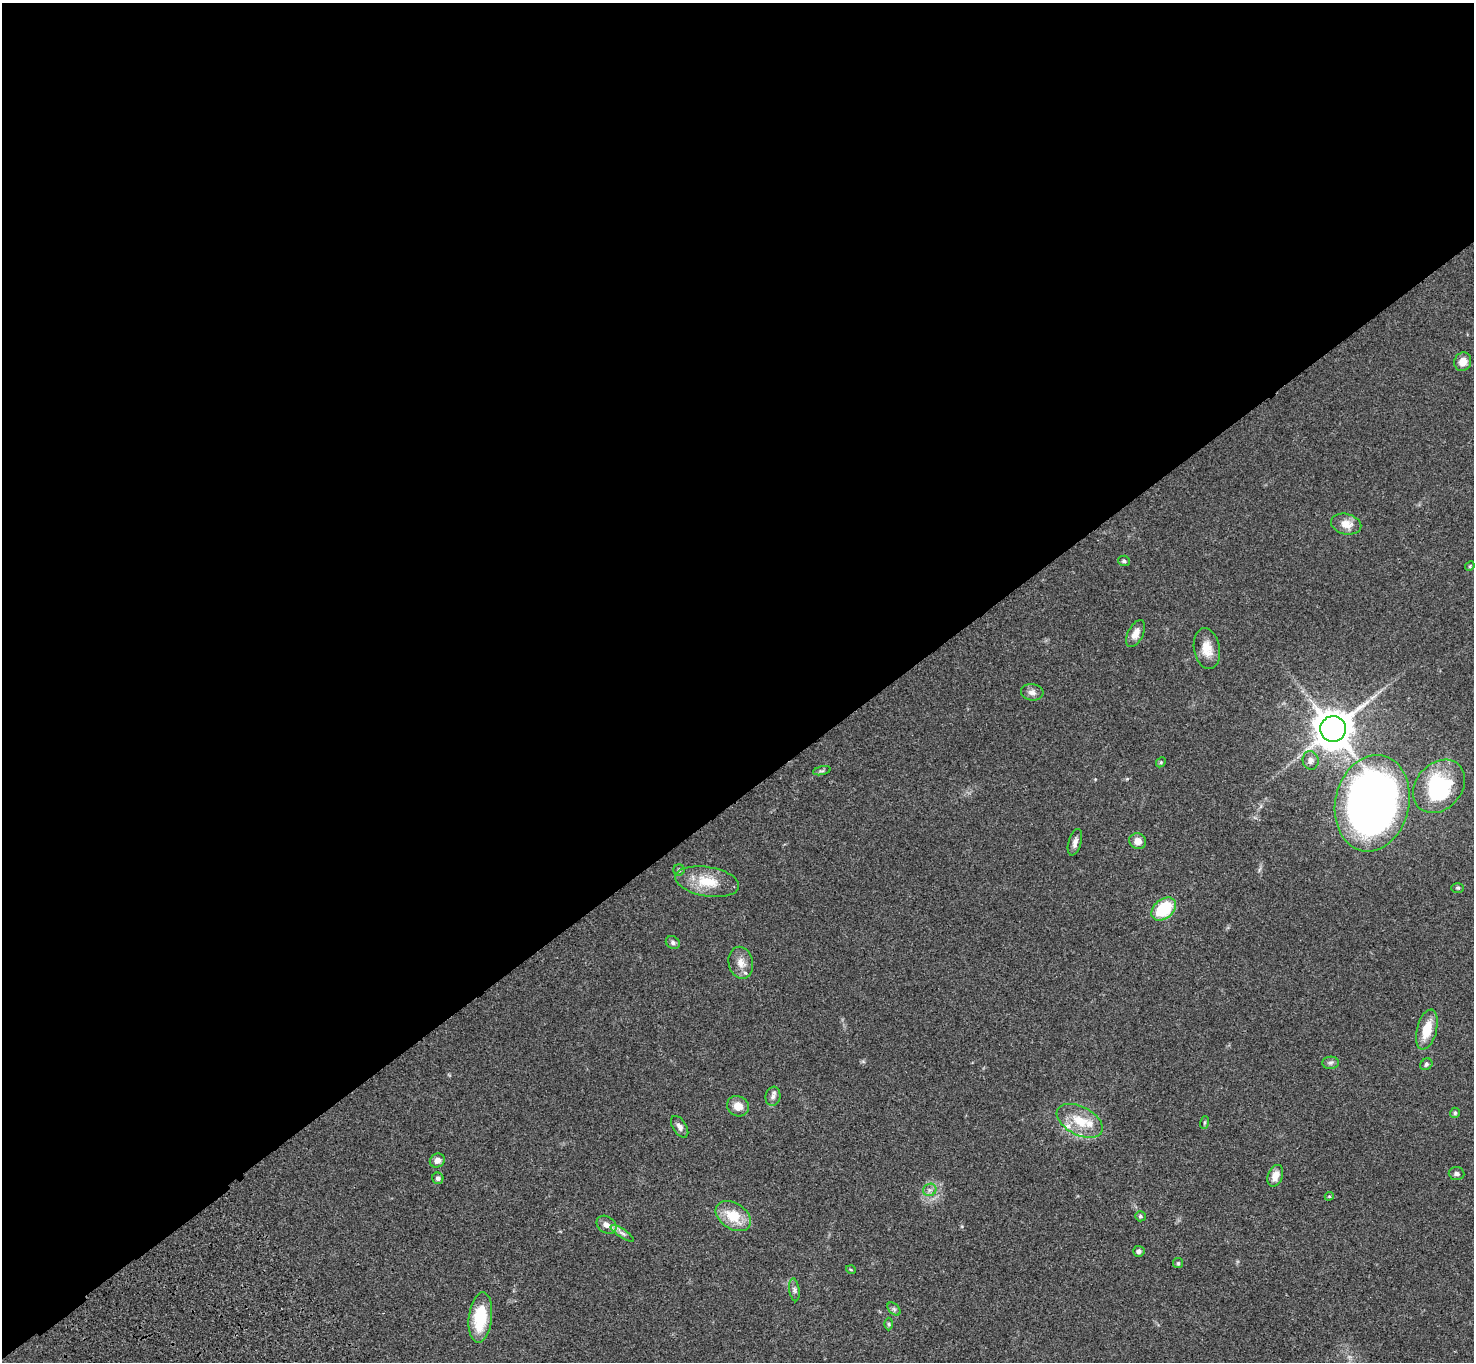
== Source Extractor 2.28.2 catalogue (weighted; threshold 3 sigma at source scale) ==
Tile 2 of 4 x 4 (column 2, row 1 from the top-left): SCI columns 1577-3048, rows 4463-5822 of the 6093 x 6062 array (HDU 1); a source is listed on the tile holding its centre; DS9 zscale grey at full resolution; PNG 1476 x 1364 px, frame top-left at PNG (2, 3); each listed source drawn as its Kron ellipse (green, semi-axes under 4 px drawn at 4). Shown black and unused: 59% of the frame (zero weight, under 3 of 4 exposures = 6% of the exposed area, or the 3 px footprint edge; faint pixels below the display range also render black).
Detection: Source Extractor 2.28.2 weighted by HDU 2 'WHT'; one run over the whole footprint, this tile lists its part. Background 0.0463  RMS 0.0052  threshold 0.0232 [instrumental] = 3 sigma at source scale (4.5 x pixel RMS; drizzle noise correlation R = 1.50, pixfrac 1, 0.05/0.05 arcsec/px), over >= 5 px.
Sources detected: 50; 1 inside a brighter object's white glare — neither listed nor drawn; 2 inside a brighter listed object's ellipse — not listed separately; the other 47 listed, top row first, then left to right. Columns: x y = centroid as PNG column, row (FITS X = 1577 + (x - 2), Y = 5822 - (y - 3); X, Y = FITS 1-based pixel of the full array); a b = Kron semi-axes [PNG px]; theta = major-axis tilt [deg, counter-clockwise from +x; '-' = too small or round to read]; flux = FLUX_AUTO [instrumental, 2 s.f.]
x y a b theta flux
1463 362 9 8 - 4.8
1346 524 15 10 -13 5.4
1124 561 6 5 - 1
1470 566 5 4 - 0.5
1136 633 15 7 63 4.2
1207 649 20 13 -79 7.6
1032 692 11 8 -6 2.6
1333 729 13 13 - 1100
1311 760 9 8 - 2.3
1161 762 5 4 - 0.57
822 771 9 3 12 0.88
1439 786 29 23 49 41
1372 803 49 37 77 450
1138 841 8 7 - 4.2
1075 842 13 6 73 2.3
679 870 5 5 - 0.93
707 882 32 14 -9 14
1458 888 6 5 - 0.78
1164 909 14 9 40 22
673 942 7 6 - 1.2
741 963 16 12 -77 5.2
1427 1030 20 10 75 10
1331 1063 8 6 2 1.2
1426 1064 6 5 - 1.1
773 1096 9 7 81 2
738 1106 11 10 - 5.1
1455 1113 5 5 - 0.94
1080 1121 25 14 -27 13
1204 1123 6 3 71 0.55
680 1127 12 6 -57 2.4
437 1160 8 6 31 2.5
1456 1174 8 6 -4 1.4
1275 1176 11 7 69 4.5
438 1178 5 5 - 1.2
930 1190 7 6 - 1.5
1329 1196 4 4 - 0.58
733 1216 19 13 -33 13
1140 1216 5 5 - 0.87
606 1225 11 8 -34 3
622 1233 13 4 -34 1.8
1139 1251 6 5 - 1.4
1178 1263 5 5 - 0.64
851 1270 5 3 - 0.49
794 1290 11 5 -82 1.4
894 1309 8 5 -45 1
480 1317 25 11 83 21
889 1324 6 4 -89 0.7